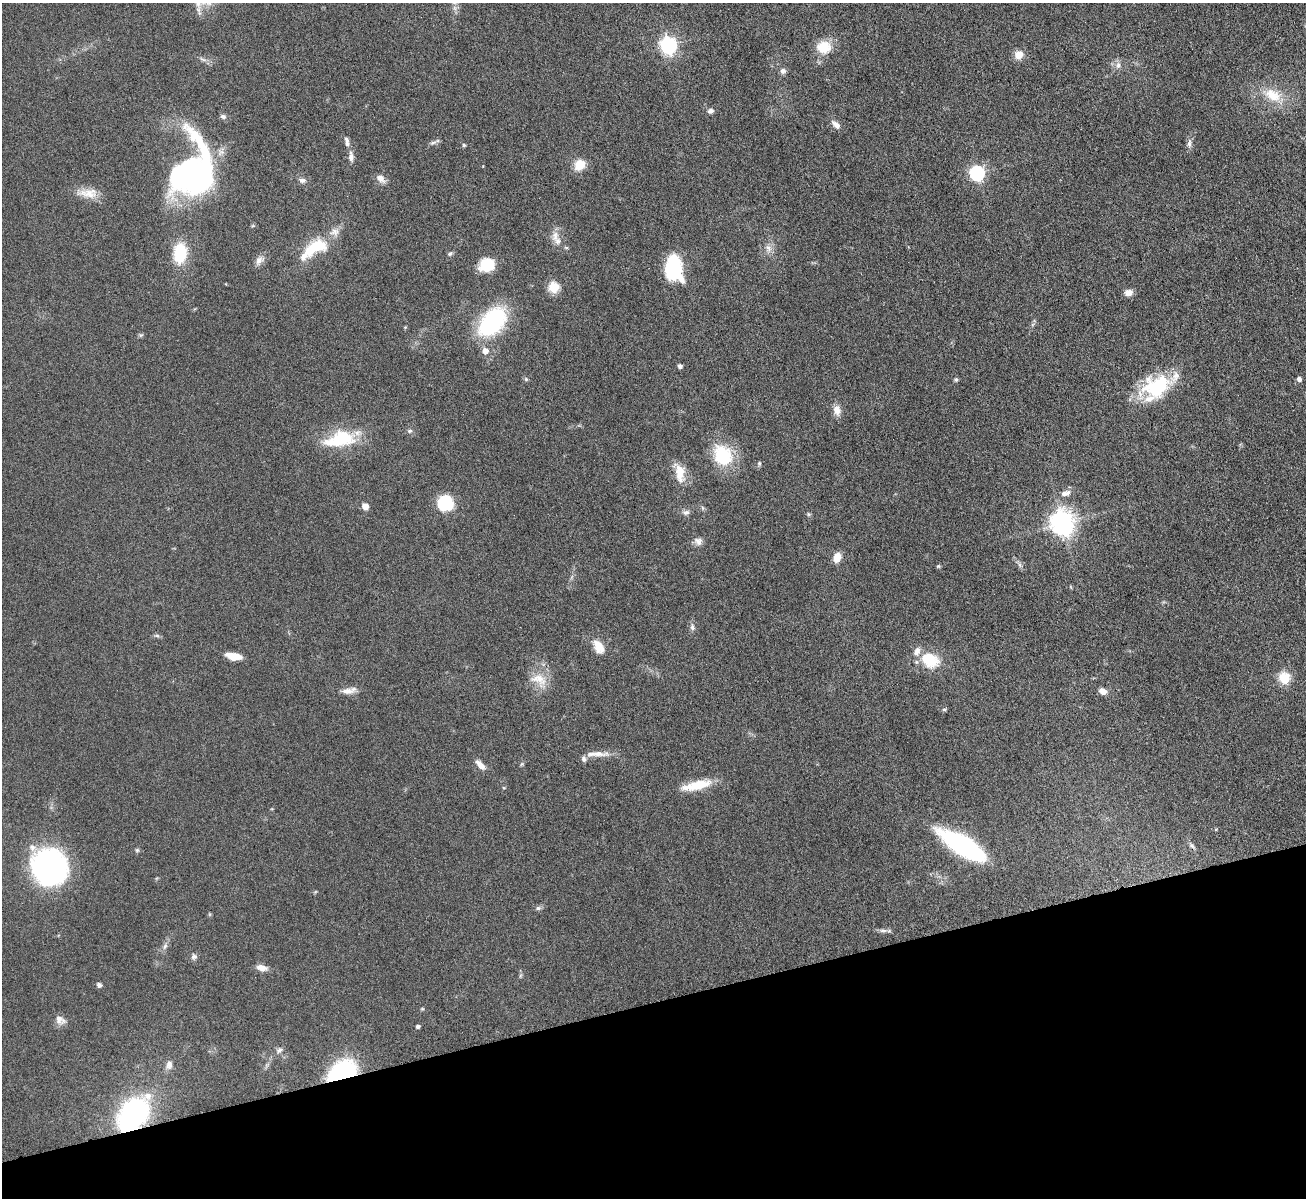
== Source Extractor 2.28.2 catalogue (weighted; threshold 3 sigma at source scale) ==
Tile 14 of 4 x 4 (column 2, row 4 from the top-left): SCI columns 1307-2610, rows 147-1342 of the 5217 x 5200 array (HDU 1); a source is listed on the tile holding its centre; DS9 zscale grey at full resolution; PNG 1308 x 1200 px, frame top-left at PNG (2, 3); no overlay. Shown black and unused: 16% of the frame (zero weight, under 4 of 8 exposures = <1% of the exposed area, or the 3 px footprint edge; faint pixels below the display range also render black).
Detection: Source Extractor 2.28.2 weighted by HDU 2 'WHT'; one run over the whole footprint, this tile lists its part. Background 0.0478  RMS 0.0044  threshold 0.018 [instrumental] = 3 sigma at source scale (4.09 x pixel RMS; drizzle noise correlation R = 1.36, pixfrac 0.8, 0.05/0.05 arcsec/px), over >= 5 px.
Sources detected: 95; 1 inside a brighter object's white glare — not listed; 9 inside a brighter listed object's ellipse — not listed separately; the other 85 listed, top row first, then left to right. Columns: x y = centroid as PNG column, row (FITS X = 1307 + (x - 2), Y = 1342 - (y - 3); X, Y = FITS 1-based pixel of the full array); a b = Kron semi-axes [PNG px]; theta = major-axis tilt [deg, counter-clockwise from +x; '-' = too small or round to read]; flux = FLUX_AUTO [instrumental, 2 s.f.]
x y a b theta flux
669 45 7 6 - 130
824 47 19 16 -5 8.4
1018 55 10 9 - 4.2
1118 65 10 6 89 1.8
783 71 8 7 - 1.4
1273 95 26 16 -29 11
710 111 8 6 19 1.4
223 116 8 6 -16 1.2
836 125 12 6 -43 2.5
347 141 16 5 -78 1.8
433 142 9 4 9 1
1189 143 13 6 88 1.7
464 145 5 4 - 0.62
351 157 12 6 -89 2.3
580 165 14 12 44 5.9
193 173 57 38 78 130
977 173 6 6 - 87
380 178 13 8 -41 2.5
302 180 9 6 -9 1.6
88 193 26 12 -4 6.1
555 236 16 9 87 3.3
314 248 35 16 27 16
566 248 6 4 -2 0.55
768 248 11 6 -53 2.1
180 253 22 14 85 16
450 254 7 5 37 0.83
259 260 13 8 43 2.3
487 265 14 12 13 13
674 268 21 13 -78 36
554 287 5 5 - 27
1128 292 10 8 6 2.6
492 322 30 19 52 49
141 335 6 4 17 0.65
485 351 6 6 - 3.1
680 366 4 4 - 1.5
526 379 6 5 - 0.63
956 379 5 5 - 0.69
1299 379 5 5 - 1.5
1156 386 36 26 22 27
837 410 14 9 -79 3.2
410 431 7 5 20 0.81
344 437 34 19 -25 17
723 455 28 23 -60 19
759 463 6 5 - 0.68
680 473 25 11 -80 7.6
1065 493 15 7 18 2.8
445 503 15 15 - 16
365 506 5 5 - 6.4
686 512 11 6 5 1.4
808 514 5 5 - 0.63
1062 523 8 8 - 390
698 541 11 10 - 2.2
837 557 10 7 69 5.1
1020 565 7 4 -71 0.93
938 566 6 5 - 0.51
692 627 9 6 -81 1.4
157 635 6 4 -2 0.78
598 647 19 12 -61 5.5
233 656 16 7 -10 5.9
929 660 24 17 -26 14
1284 678 13 12 - 8.2
539 679 26 15 -23 7.4
348 691 19 7 10 3.3
1103 691 8 7 - 2.9
944 709 6 4 0 0.57
597 754 36 6 1 4.3
522 764 6 4 70 0.56
480 765 14 6 -45 3.1
697 785 40 10 13 11
962 845 42 13 -31 88
1192 846 9 5 -38 1
137 850 5 5 - 0.69
49 867 32 29 -24 94
538 908 7 5 15 1
883 930 12 4 0 1.4
165 946 9 4 55 1.3
194 957 8 7 - 1.3
261 968 13 7 -13 3.1
99 985 5 5 - 1.3
60 1020 15 10 -36 2.8
418 1026 4 3 - 1.2
279 1050 9 6 39 1.4
169 1065 11 8 89 2.2
342 1073 22 14 31 64
135 1112 25 19 40 78
Overlapping masked pixels (flux is a lower limit): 2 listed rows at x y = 342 1073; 135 1112